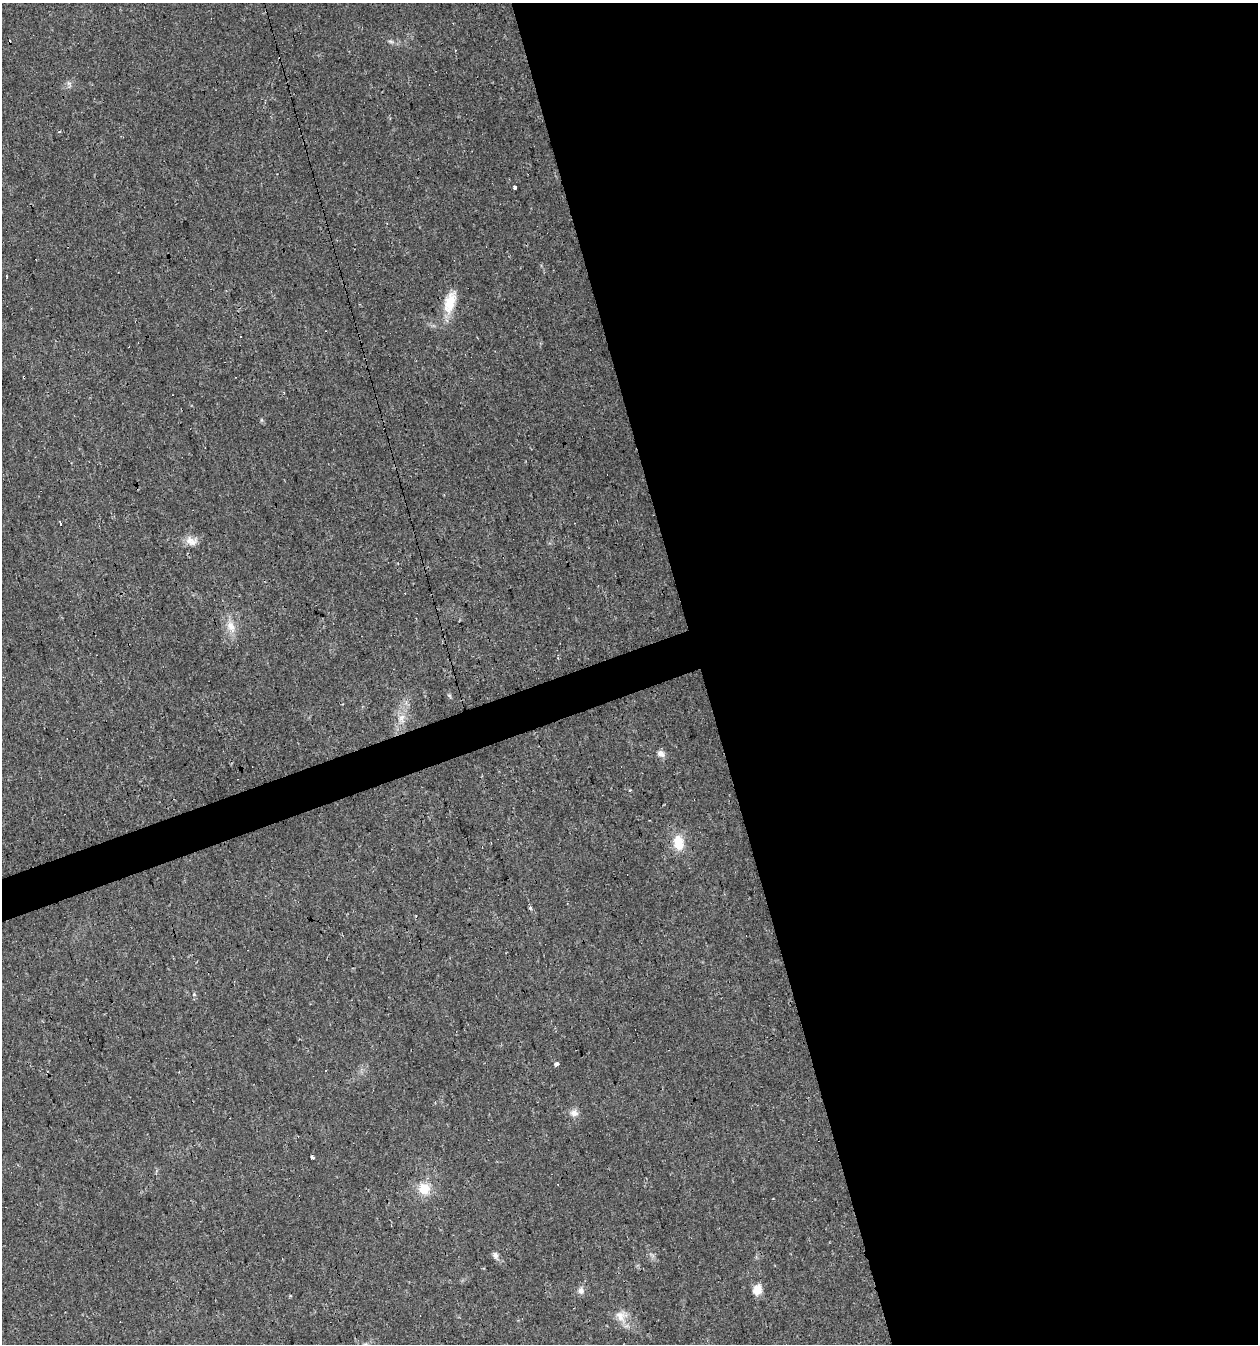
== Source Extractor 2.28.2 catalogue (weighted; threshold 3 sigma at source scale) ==
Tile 8 of 4 x 4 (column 4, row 2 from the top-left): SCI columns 3826-5081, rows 2687-4028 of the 5194 x 5371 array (HDU 1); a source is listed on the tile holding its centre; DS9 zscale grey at full resolution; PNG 1260 x 1346 px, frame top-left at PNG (2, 3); no overlay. Shown black and unused: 46% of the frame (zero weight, under 2 of 3 exposures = <1% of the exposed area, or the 3 px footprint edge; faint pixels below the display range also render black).
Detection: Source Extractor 2.28.2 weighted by HDU 2 'WHT'; one run over the whole footprint, this tile lists its part. Background 0.0241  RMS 0.0031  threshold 0.0139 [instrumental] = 3 sigma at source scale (4.5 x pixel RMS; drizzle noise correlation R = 1.50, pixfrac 1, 0.0396/0.0396 arcsec/px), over >= 5 px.
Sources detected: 26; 4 cosmic-ray / hot-pixel residue — not listed; the other 22 listed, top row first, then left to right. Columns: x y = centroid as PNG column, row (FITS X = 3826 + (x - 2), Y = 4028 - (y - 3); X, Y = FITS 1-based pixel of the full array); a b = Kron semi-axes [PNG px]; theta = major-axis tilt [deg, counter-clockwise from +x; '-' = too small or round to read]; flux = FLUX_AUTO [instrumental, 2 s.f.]
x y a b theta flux
391 41 8 4 -9 0.65
59 132 3 3 - 0.96
515 188 3 3 - 1.9
450 302 30 14 74 7.5
240 336 3 3 - 1.5
60 523 4 3 - 2.6
191 541 17 11 -14 2.8
231 626 20 11 -63 3.9
449 696 7 4 -45 0.45
401 718 12 8 45 2.3
661 754 10 8 -31 1.7
629 790 3 2 - 0.7
678 842 18 12 -79 6.5
530 908 5 4 - 0.46
556 1064 3 3 - 14
574 1113 12 10 -10 1.9
312 1158 4 3 - 5.8
424 1189 15 14 - 5.9
495 1256 11 7 -76 1.2
757 1289 13 10 64 3.1
581 1290 10 7 -76 1.4
621 1316 17 15 -75 3.7